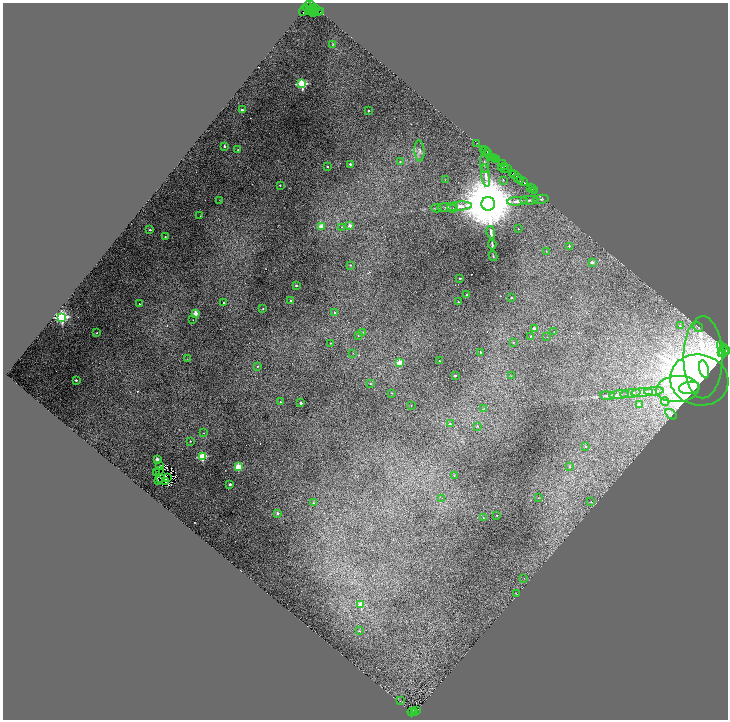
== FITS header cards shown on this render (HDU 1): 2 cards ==
NAXIS1  =                 1451
NAXIS2  =                 1435

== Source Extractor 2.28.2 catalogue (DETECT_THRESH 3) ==
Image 1451 x 1435 px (HDU 1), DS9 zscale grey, zoomed out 1/2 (1 PNG px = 2 x 2 image px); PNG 730 x 722 px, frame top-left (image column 2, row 1434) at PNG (3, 3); each listed source drawn as its Kron ellipse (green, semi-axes under 4 px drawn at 4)
Background 0.723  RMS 0.031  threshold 0.0916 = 3 sigma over >= 5 px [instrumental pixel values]
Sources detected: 208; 49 cannot appear on this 1/2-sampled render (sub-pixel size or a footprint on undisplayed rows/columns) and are neither listed nor drawn; the other 159 listed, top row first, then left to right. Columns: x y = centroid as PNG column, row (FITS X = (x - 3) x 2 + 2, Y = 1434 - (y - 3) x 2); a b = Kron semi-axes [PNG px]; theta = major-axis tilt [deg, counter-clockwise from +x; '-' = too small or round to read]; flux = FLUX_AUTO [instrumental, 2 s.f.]
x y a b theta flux
310 5 5 2 - 1100
308 7 6 2 89 2200
314 8 3 2 - 1200
316 8 2 1 - 490
304 10 6 3 65 1500
310 10 4 2 - 850
313 10 2 1 - 340
316 11 3 1 - 650
318 11 3 1 - 1500
313 12 2 2 - 810
320 12 2 2 - 770
333 44 3 2 - 3.5
302 84 3 3 - 680
242 110 2 2 - 29
368 111 2 2 - 10
477 143 2 1 - 20
224 146 2 2 - 17
238 150 3 2 - 4.1
484 150 3 1 - 700
419 151 10 5 -86 21
486 151 2 1 - 150
488 152 2 2 - 490
492 158 4 2 - 72
494 159 2 2 - 180
496 160 2 2 - 680
400 162 3 2 - 3.7
350 164 2 2 - 20
485 164 9 3 -82 13
502 164 3 1 - 380
328 167 2 2 - 15
505 167 2 2 - 150
502 168 3 1 - 94
505 168 2 1 - 280
507 168 3 1 - 560
512 174 3 1 - 43
515 174 2 1 - 47
486 176 11 3 -83 31
517 177 2 2 - 510
445 180 2 2 - 2
503 180 2 2 - 5.8
520 181 3 1 - 47
523 182 3 2 - 800
280 185 2 2 - 8.4
530 188 2 1 - 33
532 189 2 1 - 15
534 191 2 1 - 29
541 199 8 4 9 10
219 200 2 1 - 1.8
529 200 9 3 3 14
517 201 10 3 5 31
488 204 7 7 - 77000
459 206 12 4 5 42
447 207 10 3 3 16
436 208 5 3 - 6.2
454 209 2 2 - 13
200 216 2 2 - 1.8
350 226 2 2 - 70
321 227 3 3 - 120
342 227 2 2 - 3.2
518 229 2 2 - 3.1
150 230 2 2 - 14
491 232 6 2 -83 18
165 237 2 2 - 5.4
492 245 5 2 - 7.7
569 246 2 2 - 10
546 251 3 2 - 2.8
493 256 5 2 - 4.9
592 262 2 2 - 41
350 265 2 2 - 4.5
460 278 2 2 - 10
296 286 2 2 - 16
467 295 2 2 - 13
511 298 2 2 - 8.4
291 301 2 2 - 16
458 302 2 2 - 3.9
224 303 2 2 - 11
139 304 2 2 - 5
263 309 2 2 - 7.8
334 312 2 2 - 5.2
196 313 2 2 - 110
62 317 4 3 - 1300
193 320 2 2 - 2.1
680 325 4 4 - 13
698 327 5 2 - 6.2
534 329 2 2 - 54
363 332 3 2 - 3.5
554 332 2 2 - 2.6
97 333 2 2 - 4.3
358 336 3 2 - 2.9
531 336 2 2 - 4.9
547 337 2 1 - 1.6
513 342 2 2 - 3.6
331 343 2 1 - 3.7
721 346 4 2 - 560
723 348 2 2 - 640
724 351 6 2 68 1900
726 351 2 2 - 1500
480 352 2 2 - 10
722 352 2 1 - 200
353 353 2 2 - 3.1
703 357 41 19 90 600
187 359 2 1 - 1.6
439 361 2 2 - 8.8
399 363 3 2 - 150
257 366 2 2 - 5.5
704 369 9 4 -76 420
455 375 2 2 - 15
511 376 2 2 - 2.6
76 380 2 2 - 13
699 380 29 25 -11 3200
370 384 2 2 - 5.2
689 388 10 6 8 540
677 389 22 13 5 420
654 391 10 3 5 34
642 392 11 3 5 27
392 393 2 2 - 3.5
630 393 10 4 9 19
619 395 10 4 6 16
607 396 7 2 -5 7.8
665 401 4 3 - 14
280 402 2 2 - 4.4
301 403 2 2 - 27
639 404 2 2 - 42
411 405 2 1 - 3.2
484 408 3 2 - 2.5
671 414 6 4 -33 10
450 424 2 2 - 6.5
477 426 3 2 - 4.3
204 433 2 2 - 2.6
190 441 2 2 - 4.9
585 446 2 2 - 5.7
202 457 3 3 - 430
157 459 2 2 - 58
159 465 2 1 - 3.9
238 467 3 3 - 240
569 467 3 2 - 2.4
159 470 2 1 - 2.7
156 472 2 1 - 2.9
454 475 3 2 - 2.8
161 478 2 1 - 2.6
167 478 2 1 - 1.6
158 481 2 1 - 2.9
166 481 2 1 - 1.2
230 484 2 2 - 26
442 498 2 1 - 1.3
538 498 2 1 - 1.8
591 502 2 2 - 4.5
314 503 2 2 - 5.4
277 513 2 2 - 34
496 515 2 2 - 3
483 517 2 2 - 5.5
524 578 2 2 - 2.6
516 593 4 2 - 2.7
361 605 3 2 - 150
359 631 2 2 - 3.5
400 701 2 1 - 1.9
416 710 2 1 - 22
412 712 4 3 - 110
415 712 2 1 - 120
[49 sub-pixel or undisplayed-footprint detections neither listed nor drawn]